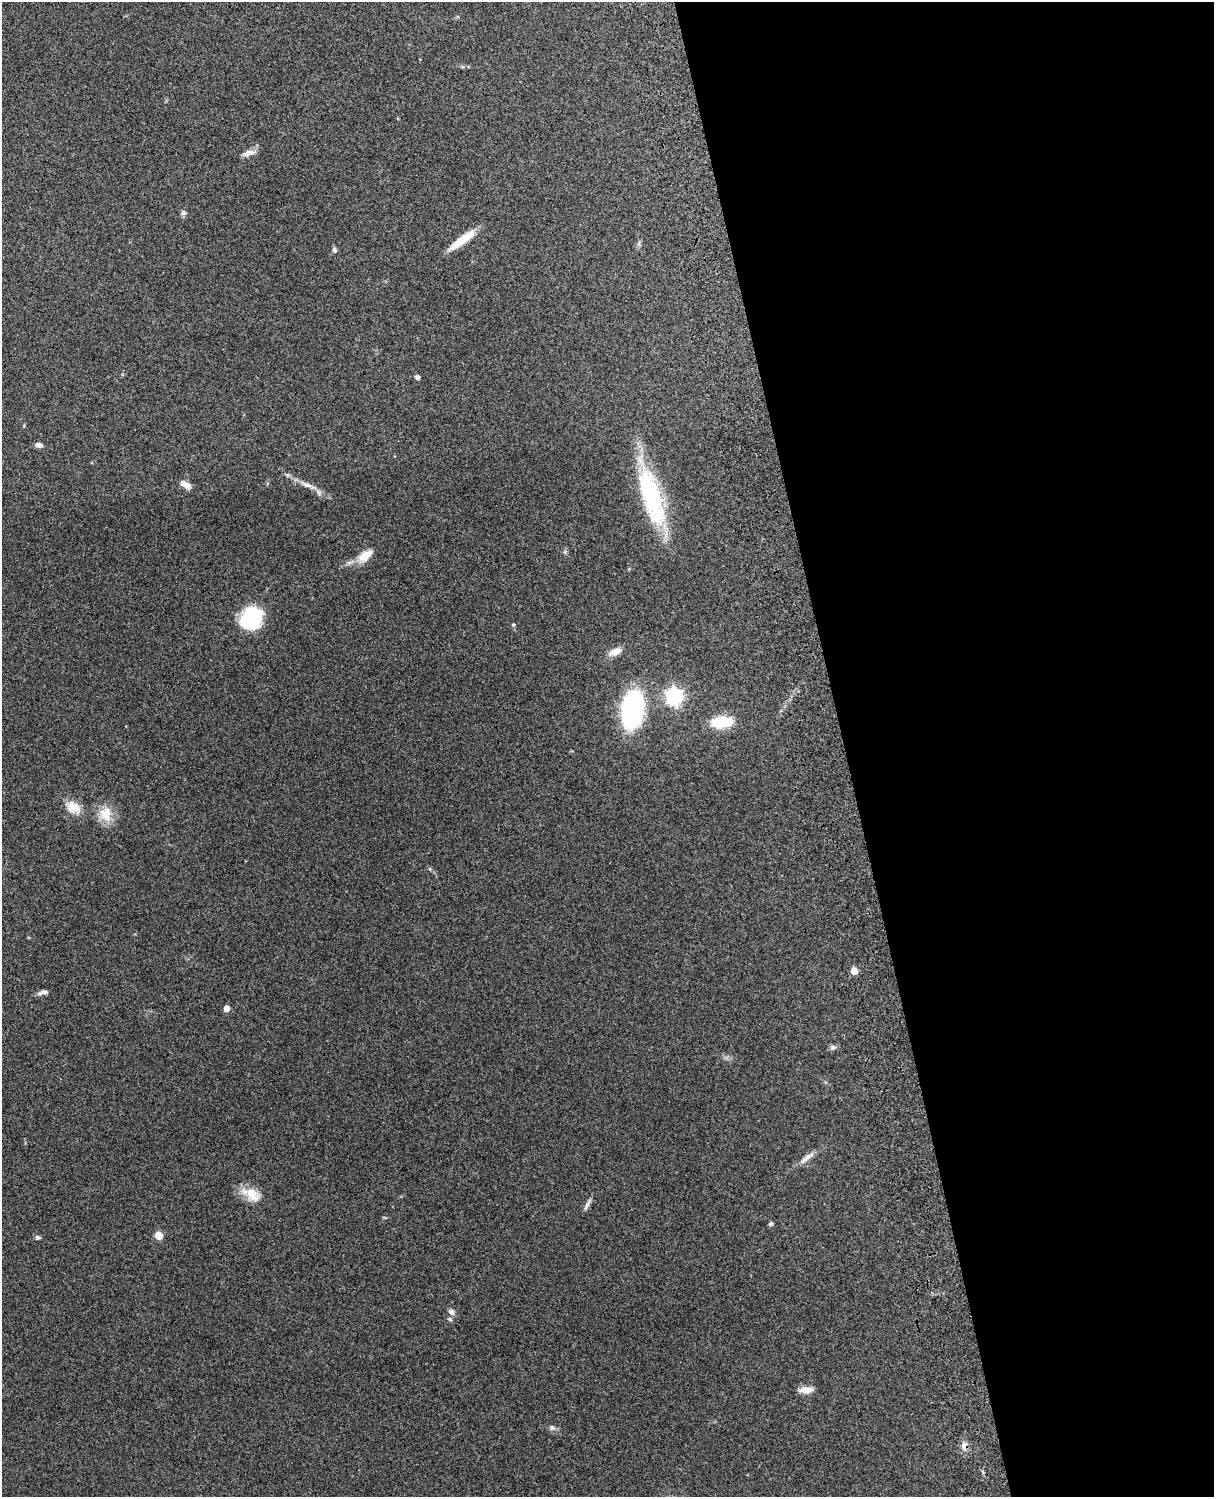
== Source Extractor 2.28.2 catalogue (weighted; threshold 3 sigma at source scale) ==
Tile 8 of 4 x 3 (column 4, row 2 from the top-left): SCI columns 3756-4967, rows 1660-3154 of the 5088 x 4927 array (HDU 1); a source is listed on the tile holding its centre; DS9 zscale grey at full resolution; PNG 1216 x 1499 px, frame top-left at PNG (2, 2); no overlay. Shown black and unused: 31% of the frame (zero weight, under 3 of 4 exposures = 6% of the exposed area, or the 3 px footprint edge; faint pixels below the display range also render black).
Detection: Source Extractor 2.28.2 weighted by HDU 2 'WHT'; one run over the whole footprint, this tile lists its part. Background 0.265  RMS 0.0089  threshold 0.0403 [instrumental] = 3 sigma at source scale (4.5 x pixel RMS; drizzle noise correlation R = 1.50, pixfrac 1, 0.05/0.05 arcsec/px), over >= 5 px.
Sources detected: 33; all 33 listed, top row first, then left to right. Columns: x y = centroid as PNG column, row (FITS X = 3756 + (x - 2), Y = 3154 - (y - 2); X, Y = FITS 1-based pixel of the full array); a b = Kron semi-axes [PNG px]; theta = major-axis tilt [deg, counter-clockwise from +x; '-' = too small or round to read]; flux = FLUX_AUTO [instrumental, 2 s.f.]
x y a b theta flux
249 153 19 7 16 5.3
183 213 8 7 - 2.2
462 240 34 8 37 19
334 250 7 6 - 2.1
417 377 4 4 - 3.3
24 425 5 3 - 0.83
38 445 9 6 -11 3.5
186 485 13 6 -32 7.5
308 485 23 5 -21 7.2
651 497 67 20 -73 110
365 556 19 11 37 14
251 619 24 21 55 59
513 624 5 3 - 0.85
615 652 17 8 22 8.1
674 696 7 7 - 300
632 709 25 14 82 180
722 722 22 11 6 30
73 807 22 14 -28 13
106 814 22 17 -76 16
854 971 5 5 - 15
43 993 13 5 13 3.7
227 1008 5 5 - 8.2
833 1047 9 6 21 2.5
806 1158 26 6 40 6.6
251 1194 28 14 -29 16
587 1204 18 4 64 3.1
771 1224 6 4 44 1.6
159 1235 5 5 - 21
37 1238 6 6 - 1.8
451 1312 8 7 - 3.9
806 1390 17 7 2 7.1
552 1428 8 7 - 2.7
964 1446 10 9 - 5.2
Overlapping masked pixels (flux is a lower limit): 2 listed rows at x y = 308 485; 964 1446